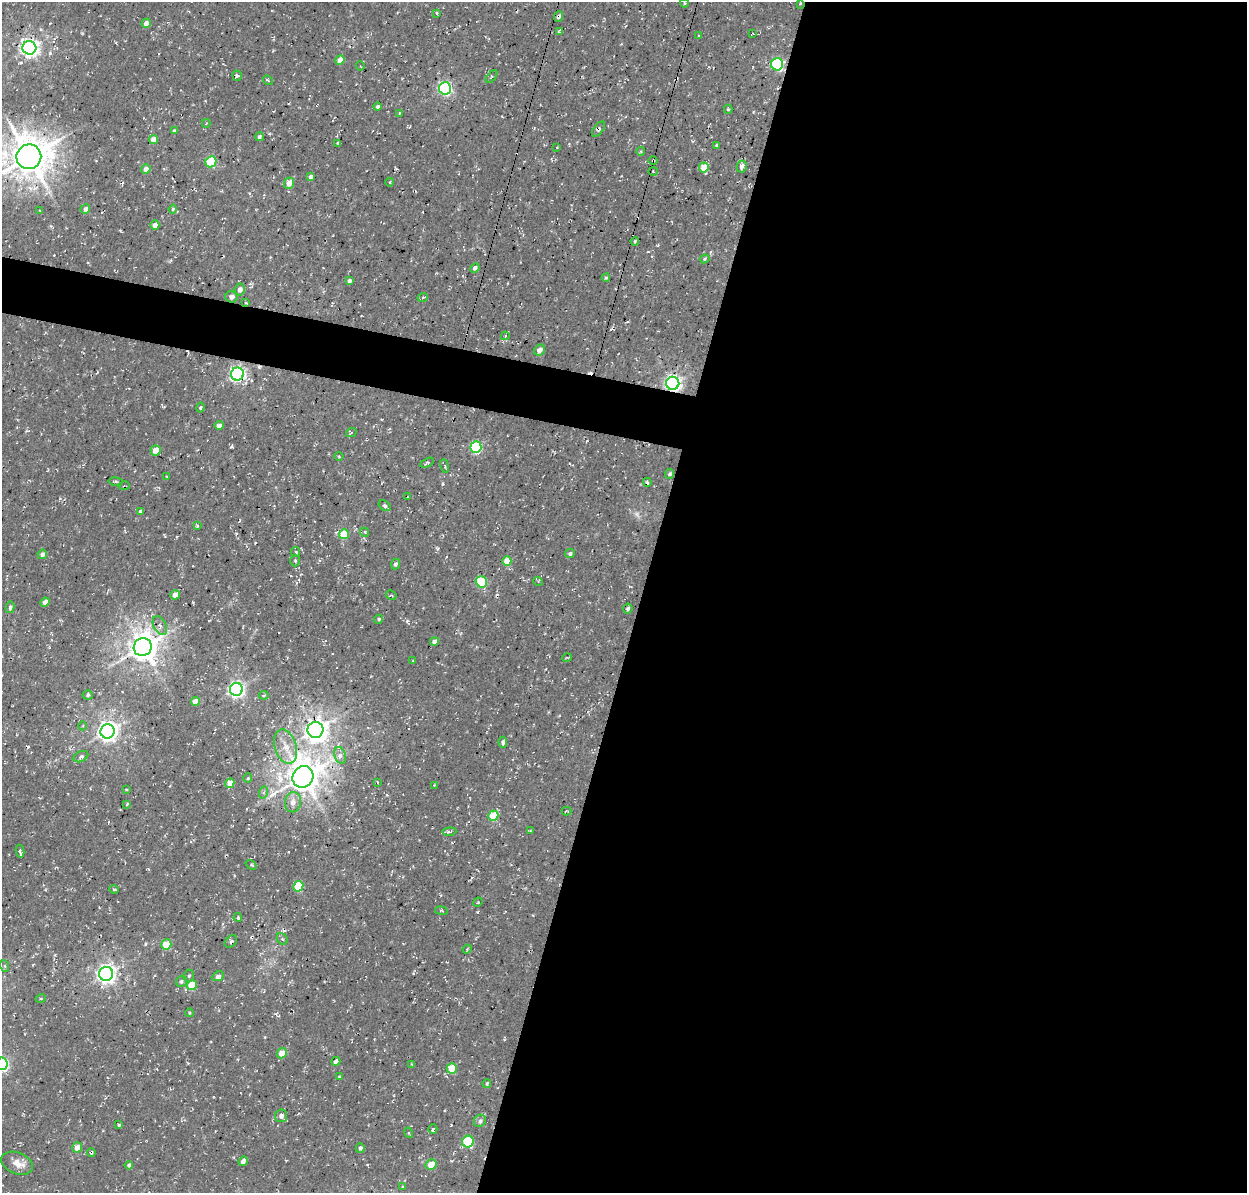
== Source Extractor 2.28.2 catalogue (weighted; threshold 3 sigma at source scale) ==
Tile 12 of 4 x 4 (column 4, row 3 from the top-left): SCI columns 3874-5118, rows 1511-2701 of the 5246 x 5340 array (HDU 1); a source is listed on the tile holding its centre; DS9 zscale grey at full resolution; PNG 1249 x 1195 px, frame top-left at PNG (2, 2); each listed source drawn as its Kron ellipse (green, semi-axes under 4 px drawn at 4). Shown black and unused: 51% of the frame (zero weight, under 3 of 4 exposures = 8% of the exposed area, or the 3 px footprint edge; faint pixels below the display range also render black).
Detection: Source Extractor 2.28.2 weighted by HDU 2 'WHT'; one run over the whole footprint, this tile lists its part. Background 0.00446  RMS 0.0022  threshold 0.00995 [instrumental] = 3 sigma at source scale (4.5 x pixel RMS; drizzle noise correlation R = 1.50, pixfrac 1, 0.0396/0.0396 arcsec/px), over >= 5 px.
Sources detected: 166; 1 too faint to see at this stretch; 8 cosmic-ray / hot-pixel residue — neither listed nor drawn; the other 157 listed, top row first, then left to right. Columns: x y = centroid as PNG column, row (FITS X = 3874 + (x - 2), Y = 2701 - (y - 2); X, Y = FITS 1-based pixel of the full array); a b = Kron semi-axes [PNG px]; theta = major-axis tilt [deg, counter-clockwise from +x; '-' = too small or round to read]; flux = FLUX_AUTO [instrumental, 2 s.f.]
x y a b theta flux
684 3 4 3 - 0.22
800 3 3 2 - 0.19
437 13 4 2 - 0.24
559 16 5 4 - 0.56
146 23 5 4 - 1.4
560 31 4 3 - 0.31
753 34 3 2 - 0.15
699 36 3 3 - 0.25
29 48 7 6 - 110
340 60 5 4 - 2.3
777 64 6 6 - 31
360 66 5 3 - 0.18
237 76 5 4 - 0.4
491 77 7 3 51 0.32
268 80 5 4 - 0.3
445 88 6 6 - 41
377 107 4 4 - 0.59
728 109 4 4 - 0.29
399 113 3 2 - 0.18
206 123 4 3 - 0.16
599 129 9 4 52 0.57
174 131 4 3 - 0.53
259 137 4 4 - 0.55
154 140 4 4 - 2.6
338 143 4 3 - 0.3
717 145 3 3 - 0.32
557 147 3 3 - 0.16
641 151 4 3 - 0.25
29 157 12 12 - 650
653 161 4 3 - 0.24
211 162 6 5 - 13
742 166 6 5 - 0.98
704 167 5 5 - 4
146 169 5 4 - 1.5
653 172 5 3 - 0.25
311 177 4 4 - 0.84
390 182 4 3 - 0.18
289 183 5 5 - 2.3
85 209 5 4 - 1.1
173 209 4 4 - 0.28
40 210 4 3 - 0.23
155 225 4 4 - 1.5
635 241 4 3 - 0.28
705 259 5 4 - 0.28
475 268 5 4 - 0.93
606 278 4 4 - 0.38
350 281 4 4 - 0.71
240 290 6 5 - 0.91
231 297 6 5 - 0.96
423 297 5 3 - 0.22
246 303 4 2 - 0.2
505 336 4 3 - 0.22
540 350 6 5 - 1.5
237 374 6 6 - 61
673 383 6 6 - 81
200 408 5 4 - 0.37
219 425 5 4 - 0.93
351 433 5 3 - 0.22
476 447 6 5 - 22
156 450 5 5 - 2.8
339 456 4 3 - 0.17
427 463 7 3 28 0.34
445 466 7 3 -81 0.32
670 474 5 4 - 0.51
166 476 3 2 - 0.17
115 481 7 3 -9 0.32
647 482 4 2 - 0.28
124 486 5 3 - 0.27
408 497 3 2 - 0.16
385 506 6 4 -37 0.51
140 511 4 3 - 0.32
197 526 3 3 - 0.34
365 532 4 3 - 0.23
344 534 5 4 - 7.2
296 552 5 4 - 0.37
42 554 5 4 - 1
570 554 5 4 - 0.49
295 561 6 5 - 0.47
507 561 5 4 - 4.3
395 564 5 4 - 0.62
481 582 6 5 - 14
538 582 5 3 - 0.23
175 595 5 4 - 1.9
391 595 5 3 - 0.26
45 602 5 4 - 1.5
10 607 6 4 78 0.4
628 609 5 4 - 0.47
379 619 5 4 - 0.36
160 626 10 6 -63 0.88
434 642 4 4 - 1.3
143 647 9 8 - 340
567 657 5 3 - 0.22
413 661 4 3 - 0.21
236 689 6 6 - 74
88 695 5 4 - 0.62
264 695 5 3 - 0.29
195 701 4 4 - 2.1
83 726 4 3 - 0.22
315 730 8 8 - 210
107 731 7 7 - 150
503 742 5 4 - 0.64
286 746 18 11 -74 3.2
340 755 8 5 -73 0.9
81 757 8 5 26 0.61
303 777 11 10 - 440
248 778 5 4 - 0.28
377 782 4 2 - 0.18
230 783 5 4 - 2.5
434 785 3 3 - 0.24
126 789 4 2 - 0.24
264 792 6 4 71 0.38
293 802 10 8 80 1.6
127 804 3 3 - 0.35
567 811 5 3 - 0.22
493 816 5 5 - 8.4
530 831 4 2 - 0.21
449 832 7 4 5 0.47
20 851 6 4 -79 0.61
251 865 6 3 -37 0.29
298 886 5 5 - 8.1
114 889 4 3 - 0.35
478 902 5 3 - 0.2
441 911 6 3 -9 0.27
238 918 4 3 - 0.27
282 939 6 5 - 0.44
231 941 7 5 46 0.53
166 945 5 5 - 6.6
467 949 4 3 - 0.23
5 966 6 4 -71 0.32
106 974 7 7 - 110
189 976 6 5 - 0.37
218 976 6 4 25 0.73
181 981 6 5 - 0.52
192 985 5 5 - 7.6
41 998 5 3 - 0.24
189 1013 4 3 - 0.19
282 1053 5 4 - 2.9
336 1061 5 4 - 0.82
2 1064 6 6 - 43
411 1064 4 2 - 0.15
452 1068 5 5 - 4.7
339 1077 4 3 - 0.22
487 1083 4 3 - 0.39
281 1116 6 6 - 1.1
480 1121 6 5 - 0.72
119 1125 3 3 - 0.25
433 1129 5 3 - 0.49
409 1133 5 3 - 0.28
468 1142 6 5 - 17
77 1147 5 5 - 2.8
360 1148 5 4 - 0.53
91 1152 4 3 - 0.34
243 1161 5 4 - 1.1
17 1163 16 10 -21 1.9
129 1165 4 4 - 0.56
431 1165 6 5 - 3.6
403 1187 3 3 - 0.23
Overlapping masked pixels (flux is a lower limit): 7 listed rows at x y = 559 16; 777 64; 599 129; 653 161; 246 303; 673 383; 91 1152
Isophote crosses this tile's border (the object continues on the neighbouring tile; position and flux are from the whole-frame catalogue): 2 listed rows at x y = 29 157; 2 1064